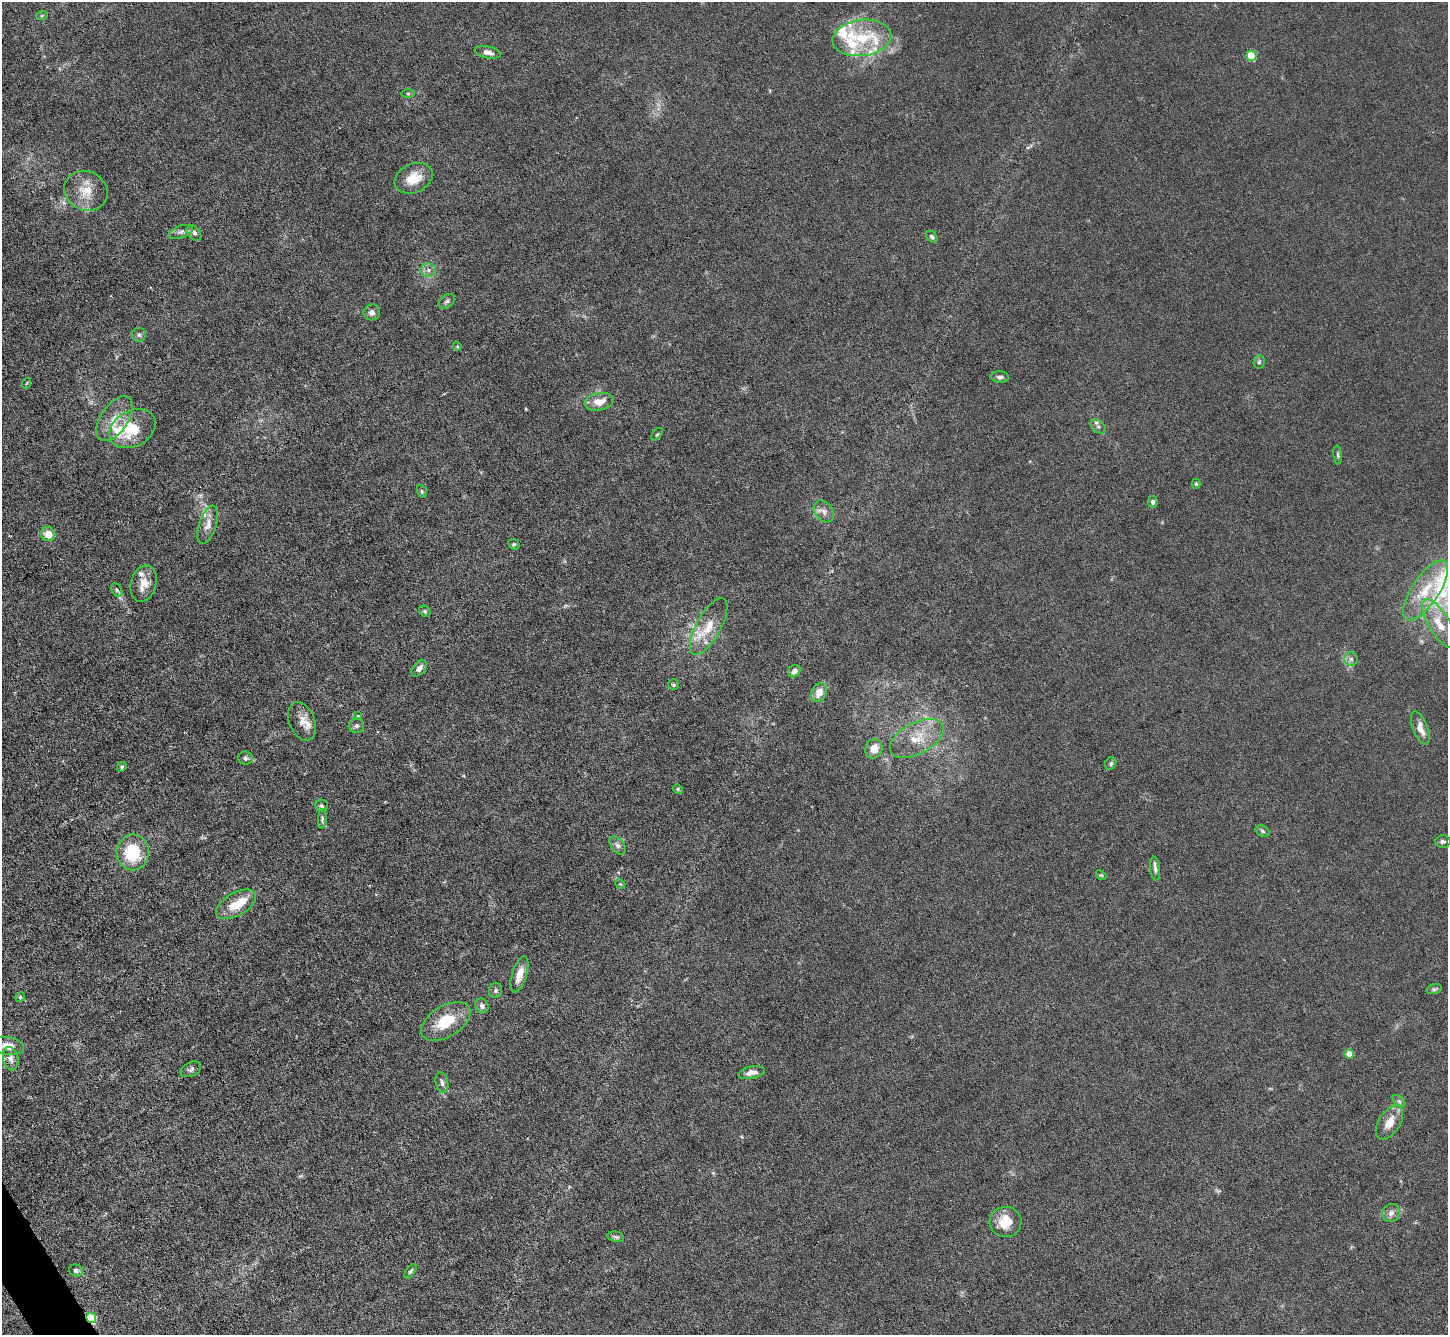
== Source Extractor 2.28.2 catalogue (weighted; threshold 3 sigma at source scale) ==
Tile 7 of 4 x 4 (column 3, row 2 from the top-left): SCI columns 2895-4340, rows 2819-4151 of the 5787 x 5775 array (HDU 1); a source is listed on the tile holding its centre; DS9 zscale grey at full resolution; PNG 1450 x 1337 px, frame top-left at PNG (2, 2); each listed source drawn as its Kron ellipse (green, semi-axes under 4 px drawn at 4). Shown black and unused: <1% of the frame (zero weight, under 3 of 6 exposures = <1% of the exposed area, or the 3 px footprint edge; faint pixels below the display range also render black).
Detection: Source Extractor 2.28.2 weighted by HDU 2 'WHT'; one run over the whole footprint, this tile lists its part. Background 0.0245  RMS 0.0028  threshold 0.0115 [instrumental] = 3 sigma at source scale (4.09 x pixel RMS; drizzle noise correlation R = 1.36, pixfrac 0.8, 0.05/0.05 arcsec/px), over >= 5 px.
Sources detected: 96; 2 too faint to see at this stretch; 1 inside a brighter object's white glare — neither listed nor drawn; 11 inside a brighter listed object's ellipse — not listed separately; the other 82 listed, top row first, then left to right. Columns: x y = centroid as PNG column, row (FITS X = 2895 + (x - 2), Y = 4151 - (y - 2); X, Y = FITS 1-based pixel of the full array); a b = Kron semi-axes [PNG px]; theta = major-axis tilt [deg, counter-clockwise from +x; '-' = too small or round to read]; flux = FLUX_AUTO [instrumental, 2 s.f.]
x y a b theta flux
42 15 6 3 20 0.29
862 38 29 18 8 10
488 52 13 6 -11 1.4
1251 56 5 5 - 11
408 94 6 4 -1 0.37
414 178 20 14 24 4.5
86 191 22 19 -27 5.5
181 232 13 6 20 1
194 233 9 6 -52 0.93
932 237 7 5 -45 0.58
428 270 8 6 -1 1
447 301 9 6 38 0.78
372 312 8 8 - 1.2
139 335 7 7 - 0.58
457 346 4 4 - 0.25
1259 362 7 5 84 0.5
1000 377 9 5 -5 0.83
27 383 5 3 - 0.24
599 402 14 8 11 3.2
114 419 25 13 56 4.7
1098 426 9 5 -39 0.77
132 429 24 17 29 9.9
657 434 7 4 53 0.36
1338 455 9 3 -85 0.46
1196 484 5 4 - 0.34
422 491 6 5 - 0.39
1153 502 6 5 - 0.72
824 511 12 8 -51 1.4
208 525 20 8 71 2.4
48 534 7 7 - 3.4
514 544 6 5 - 0.37
144 584 19 12 75 3.6
117 590 7 5 -59 0.57
1426 590 35 13 56 8.5
425 611 6 5 - 0.43
1439 624 28 10 -59 5.4
709 627 32 12 61 6.1
1351 659 7 7 - 0.76
419 668 9 5 47 1.2
794 671 7 5 42 1.1
674 685 5 5 - 0.44
819 692 10 7 64 2.8
358 716 4 3 - 0.22
302 721 20 12 -67 2.8
357 726 7 7 - 0.67
1420 728 18 7 -69 2.3
917 738 29 15 28 6.9
874 749 10 8 68 3
246 758 7 6 - 0.66
1111 763 6 5 - 0.5
122 767 5 4 - 0.4
678 789 5 4 - 0.31
322 806 6 6 - 0.63
322 819 9 3 86 0.64
1262 831 7 5 -20 0.61
1443 841 7 6 - 0.68
618 845 10 6 -53 0.91
133 852 18 16 -89 12
1155 869 12 5 -84 0.91
1101 875 5 4 - 0.31
620 884 5 4 - 0.28
236 904 22 11 30 5
519 974 19 7 72 3
1434 989 8 5 15 0.49
495 990 7 6 - 0.59
20 997 5 4 - 0.26
482 1006 8 6 -69 1
446 1021 27 15 31 8.5
7 1046 16 9 -10 3.2
1349 1054 4 4 - 5.5
11 1059 12 7 -77 1.4
191 1069 11 7 27 0.87
751 1073 13 6 11 1.6
442 1083 11 6 -78 0.98
1399 1101 7 4 -44 0.55
1389 1122 19 10 57 3.6
1391 1213 9 8 - 1.3
1005 1222 16 15 - 5.3
616 1237 8 5 -11 0.61
76 1270 7 6 - 0.63
410 1271 8 4 52 0.47
91 1318 5 4 - 21
Overlapping masked pixels (flux is a lower limit): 1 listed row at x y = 91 1318
Isophote crosses this tile's border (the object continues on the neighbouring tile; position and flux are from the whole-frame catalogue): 1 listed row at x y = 7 1046